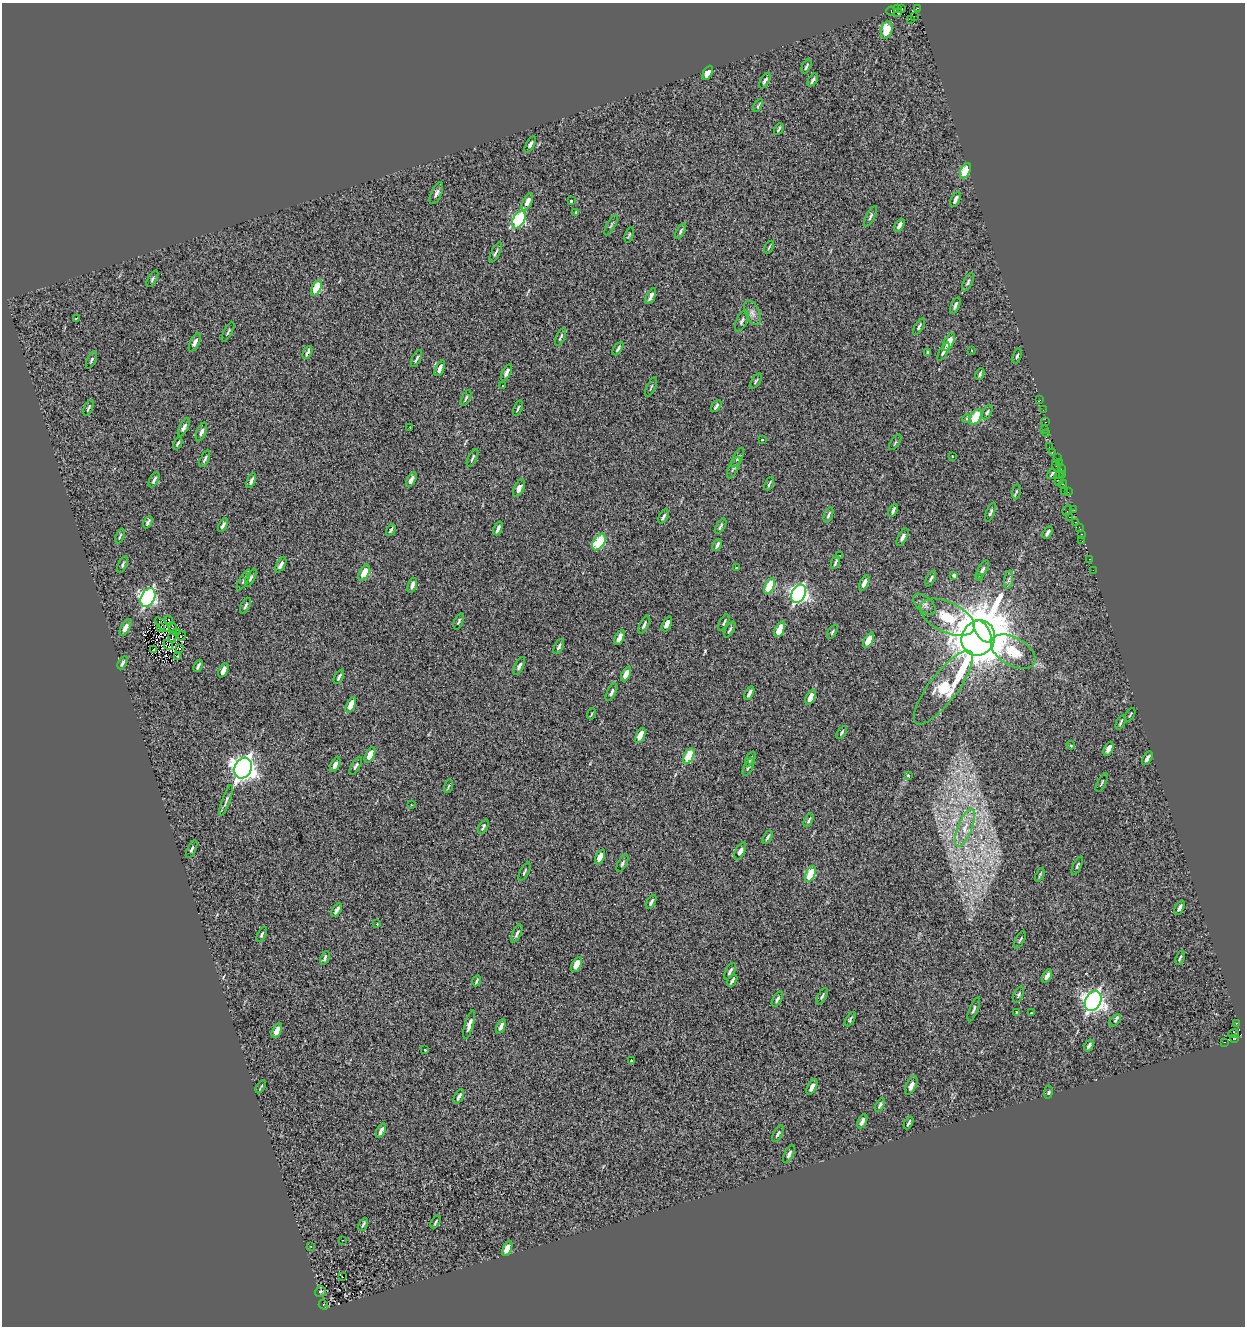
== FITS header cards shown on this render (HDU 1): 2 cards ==
NAXIS1  =                 1243
NAXIS2  =                 1324

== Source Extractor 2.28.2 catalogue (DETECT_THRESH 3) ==
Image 1243 x 1324 px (HDU 1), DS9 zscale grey, 1 PNG px = 1 image px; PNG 1247 x 1328 px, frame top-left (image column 1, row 1324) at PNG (2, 3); each listed source drawn as its Kron ellipse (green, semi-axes under 4 px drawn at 4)
Background 0.219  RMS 1.4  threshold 4.1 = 3 sigma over >= 5 px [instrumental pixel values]
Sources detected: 263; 1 with non-positive FLUX_AUTO (blend fragments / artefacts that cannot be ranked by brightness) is neither listed nor drawn; the other 262 listed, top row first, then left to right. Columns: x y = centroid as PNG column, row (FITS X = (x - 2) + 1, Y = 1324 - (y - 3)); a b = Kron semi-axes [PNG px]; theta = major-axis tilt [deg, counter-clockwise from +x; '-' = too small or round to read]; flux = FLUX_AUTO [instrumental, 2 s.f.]
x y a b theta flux
917 8 4 3 - 570
898 9 3 2 - 250
902 9 3 2 - 250
891 11 4 2 - 310
897 13 3 2 - 2900
914 16 3 2 - 470
911 20 4 2 - 130
887 30 9 5 74 2200
806 66 7 3 66 170
708 73 8 4 61 900
813 80 7 3 57 190
765 81 8 3 61 240
758 106 7 3 57 100
779 129 6 2 61 150
530 144 9 3 62 220
965 171 8 4 65 3800
436 193 12 5 66 330
956 199 8 3 64 310
571 201 3 3 - 270
527 202 9 4 64 600
576 212 3 3 - 220
871 216 11 4 64 230
519 220 9 5 61 11000
611 225 11 3 62 110
899 225 7 3 60 350
681 231 8 3 63 180
629 235 8 3 70 100
769 247 7 3 59 110
496 252 11 3 61 220
152 279 9 3 59 140
968 282 10 4 63 200
316 288 8 4 63 3000
651 296 8 3 64 340
955 305 8 3 67 200
752 313 13 7 -66 450
77 318 4 2 - 77
742 321 11 5 67 270
919 327 9 3 58 170
228 332 11 3 62 170
561 337 9 3 65 150
195 342 10 4 63 400
949 342 9 5 63 1200
618 348 7 3 58 170
971 350 3 2 - 72
307 352 7 3 62 260
927 352 3 3 - 270
943 352 10 3 62 210
1017 356 8 4 73 140
416 359 9 3 64 160
91 360 9 3 64 150
440 368 8 4 65 430
506 372 9 4 62 380
980 374 6 2 64 140
756 381 9 4 56 140
503 386 3 3 - 160
651 387 10 2 65 120
466 398 8 3 64 140
1040 400 2 2 - 32
716 406 7 3 54 180
88 408 8 3 66 150
518 408 8 3 70 120
1043 410 3 2 - 80
987 412 8 4 64 160
976 417 8 5 62 5400
967 419 4 3 - 80
1045 422 3 2 - 120
184 427 10 4 63 330
410 427 3 2 - 100
1044 430 3 2 - 130
201 432 10 4 68 320
1046 433 2 2 - 350
762 440 3 3 - 240
895 442 9 2 55 94
178 443 6 3 64 130
1049 447 2 2 - 76
1052 452 3 2 - 150
952 457 3 2 - 110
472 458 10 3 64 150
738 458 11 4 63 210
1058 458 3 2 - 92
205 459 9 3 66 160
1059 462 3 2 - 140
1056 467 6 2 -75 360
734 468 11 5 64 230
1061 469 3 2 - 180
1052 474 5 2 - 110
1063 474 3 2 - 370
1059 475 3 2 - 140
154 480 8 3 61 210
411 480 8 4 62 400
251 481 8 3 67 280
1059 482 3 3 - 340
769 484 7 2 64 120
1063 484 4 3 - 280
519 488 9 5 63 570
1016 491 8 4 82 140
1064 492 3 2 - 140
1068 492 2 2 - 110
893 510 6 3 65 210
1067 510 6 2 69 160
1074 510 3 2 - 14
991 512 10 3 69 180
828 515 8 3 70 170
664 516 8 3 62 200
1069 517 3 2 - 770
148 522 6 3 61 180
1075 522 2 2 - 200
223 525 7 3 61 240
721 526 8 3 58 150
1079 527 3 2 - 130
498 528 7 3 67 290
391 530 6 3 62 150
1047 533 7 3 59 270
1081 534 3 2 - 73
120 536 8 3 69 130
903 537 9 4 63 360
1082 541 2 2 - 63
599 542 9 5 57 5500
717 545 6 3 62 210
840 556 2 2 - 80
1090 559 2 2 - 66
835 562 6 2 68 160
122 565 9 4 68 160
281 565 8 4 60 380
736 568 3 3 - 100
982 570 11 4 59 240
1093 570 4 2 - 190
364 573 9 4 63 1600
954 575 4 3 - 1200
980 577 4 3 - 120
251 578 10 3 63 170
931 578 8 3 63 170
244 580 12 4 60 250
1009 580 9 4 82 220
864 583 8 4 62 510
412 585 8 3 71 350
769 586 8 4 64 3500
799 594 10 6 63 28000
148 598 10 6 63 21000
924 604 13 7 -41 390
245 606 8 3 64 160
947 617 29 15 -25 2500
169 621 5 2 - 89
459 621 8 3 68 140
724 623 9 3 62 140
667 624 8 4 65 490
162 625 9 4 -46 5.6
644 625 10 4 64 220
125 627 9 4 62 540
161 627 4 2 - 83
173 627 5 2 - 130
780 629 8 4 64 2300
730 630 9 4 61 190
983 631 12 6 -56 89000
832 632 8 3 59 130
177 633 4 2 - 75
181 636 5 2 - 72
172 637 5 2 - 77
619 637 8 4 64 630
978 638 18 16 60 450000
868 640 8 4 63 1700
168 645 5 4 - 65
559 647 8 4 63 190
179 648 3 2 - 63
154 649 3 2 - 50
1013 652 24 14 -30 2000
177 656 3 2 - 68
123 663 7 3 62 170
198 666 6 3 65 200
519 666 10 4 63 280
223 670 7 4 64 630
626 674 8 4 64 800
339 677 8 3 63 210
943 688 45 14 53 11000
612 692 10 4 63 290
749 693 7 3 61 310
810 697 8 4 65 990
351 705 8 4 64 1100
591 714 5 3 - 78
1130 715 7 2 60 82
1121 723 7 2 65 140
842 732 7 3 57 120
640 736 8 4 64 1300
1071 745 4 3 - 110
1108 749 7 4 64 560
370 755 8 4 64 1200
689 756 8 4 65 3500
1147 758 7 3 61 290
750 759 8 3 63 160
335 765 8 4 64 380
356 766 10 4 60 200
748 767 9 4 62 220
243 768 11 8 64 67000
908 776 3 3 - 690
1102 783 10 2 62 97
448 786 7 3 76 98
226 801 16 3 71 220
411 805 3 3 - 120
809 820 7 3 63 150
483 827 7 3 61 160
965 828 20 7 68 1000
767 837 7 3 57 160
192 849 9 4 64 170
740 851 9 4 62 450
600 857 8 4 64 710
622 863 9 4 62 180
1077 866 10 3 65 140
524 872 10 3 61 150
810 874 8 4 64 3800
1040 875 7 2 65 99
651 902 7 3 62 250
1179 908 8 3 63 310
337 910 7 3 59 320
377 924 3 3 - 190
517 933 10 4 65 230
262 935 8 3 63 150
1020 940 9 2 63 120
325 958 7 3 68 200
1180 958 7 2 69 140
577 964 8 4 62 1200
730 971 9 3 61 230
1047 976 7 3 62 390
477 981 6 2 65 130
732 981 6 2 56 190
1018 994 8 4 67 160
822 996 9 3 62 160
777 999 8 4 60 180
1093 1001 10 8 63 44000
974 1009 13 4 68 230
1016 1013 3 3 - 520
1031 1013 3 3 - 100
850 1019 8 3 60 150
1115 1020 7 4 46 170
1236 1023 3 3 - 260
469 1024 15 4 74 470
501 1026 8 3 67 330
277 1031 8 4 64 1000
1233 1034 5 3 - 680
1235 1038 3 2 - 280
1224 1042 3 2 - 210
1089 1045 6 3 59 240
425 1050 3 3 - 360
631 1061 3 2 - 97
911 1086 10 5 65 510
261 1087 7 2 59 98
812 1087 9 4 63 510
1048 1092 7 3 81 110
459 1096 8 3 62 240
880 1105 7 3 61 170
862 1121 7 3 63 430
909 1123 7 2 64 160
381 1131 7 3 64 330
778 1134 9 4 62 190
789 1154 9 4 64 280
436 1222 7 3 60 130
363 1224 7 3 61 150
343 1240 3 2 - 70
311 1246 2 2 - 55
507 1249 8 4 64 1000
342 1277 3 2 - 71
320 1292 5 5 - 190
323 1305 5 3 - 1100
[1 non-positive-flux detection neither listed nor drawn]